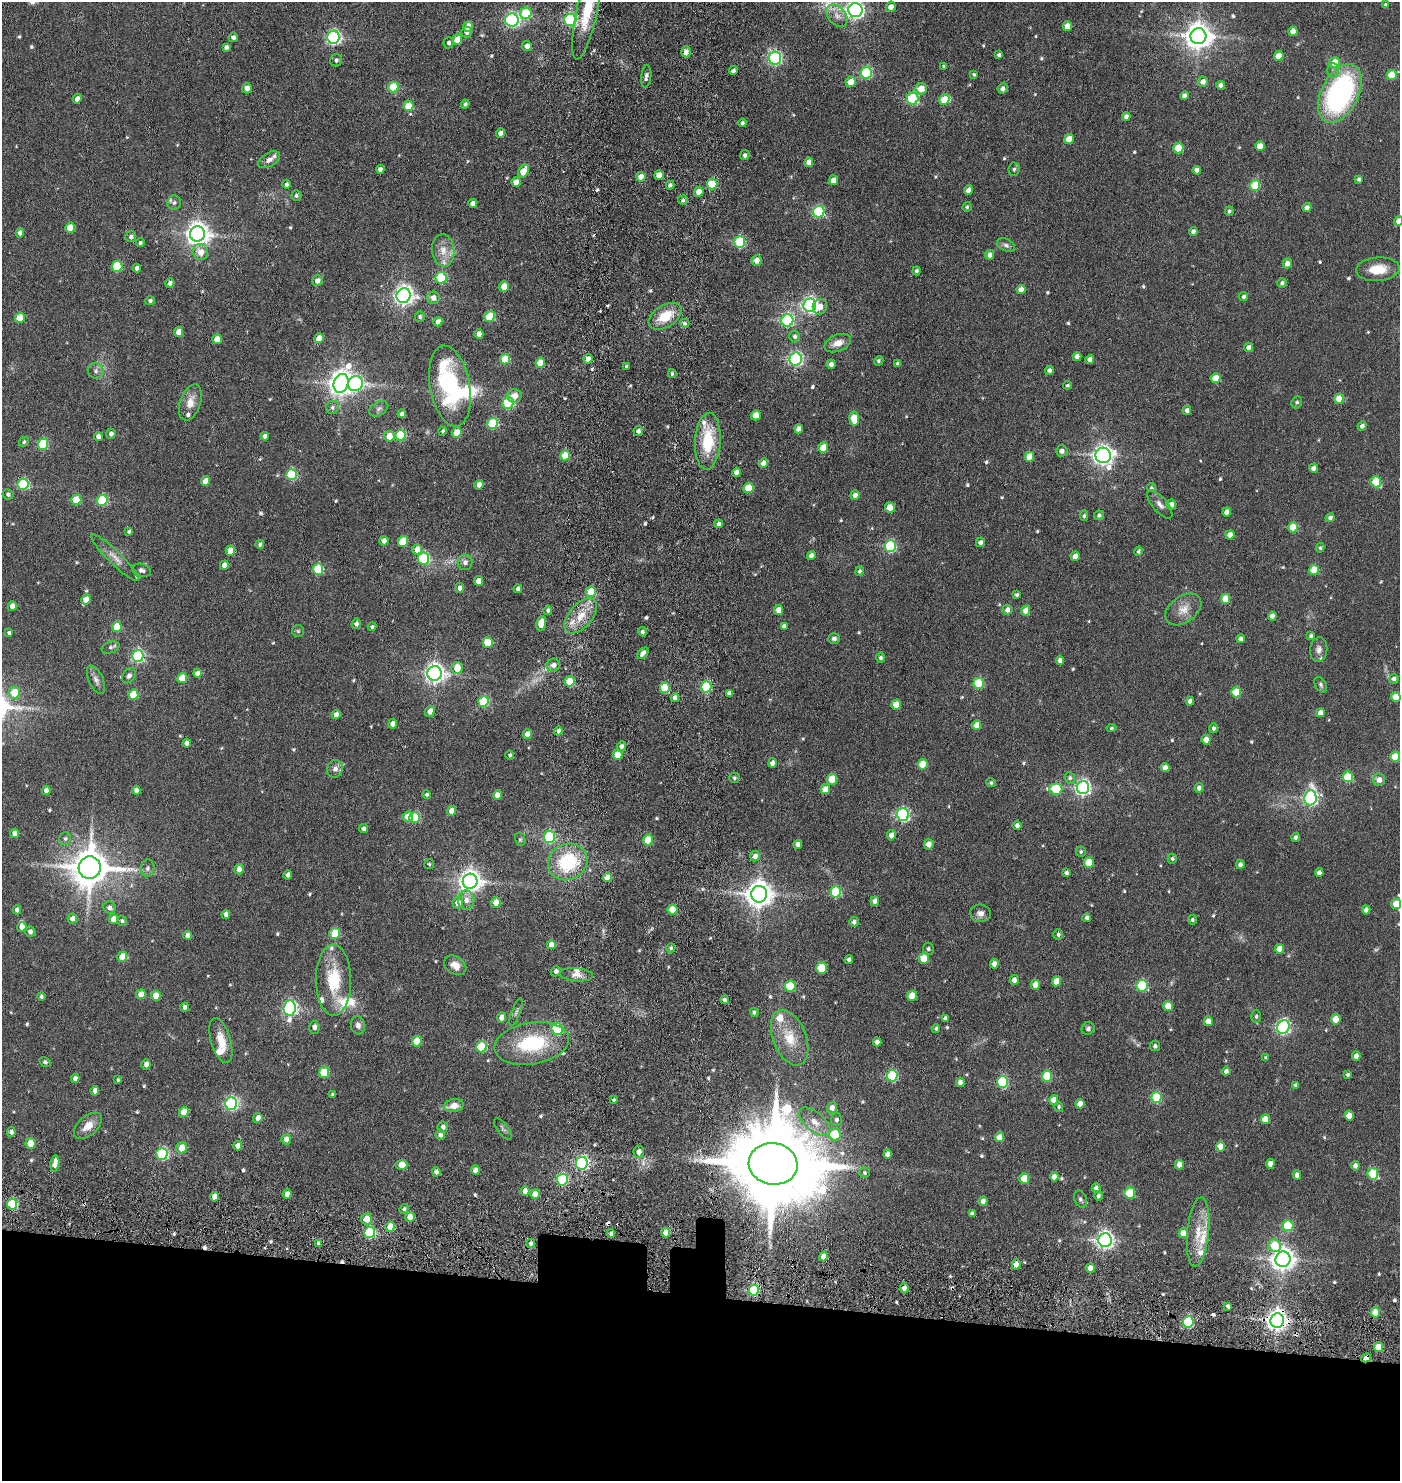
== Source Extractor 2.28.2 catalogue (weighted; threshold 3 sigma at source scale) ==
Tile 8 of 3 x 3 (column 2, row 3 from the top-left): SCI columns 1625-3022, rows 60-1538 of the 4575 x 4554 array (HDU 1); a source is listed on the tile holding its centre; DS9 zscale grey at full resolution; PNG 1402 x 1483 px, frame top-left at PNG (2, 2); each listed source drawn as its Kron ellipse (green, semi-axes under 4 px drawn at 4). Shown black and unused: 13% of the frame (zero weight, under 3 of 6 exposures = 5% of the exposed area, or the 3 px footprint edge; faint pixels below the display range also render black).
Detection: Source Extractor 2.28.2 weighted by HDU 2 'WHT'; one run over the whole footprint, this tile lists its part. Background 0.0869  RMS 0.0089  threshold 0.0364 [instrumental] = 3 sigma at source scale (4.09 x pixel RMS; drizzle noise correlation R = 1.36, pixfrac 0.8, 0.05/0.05 arcsec/px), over >= 5 px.
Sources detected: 640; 3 too faint to see at this stretch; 1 inside a brighter object's white glare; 5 cosmic-ray / hot-pixel residue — neither listed nor drawn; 17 inside a brighter listed object's ellipse — not listed separately; of the other 614, all 500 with FLUX_AUTO >= 1.34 (the completeness limit of this list) listed and drawn (114 fainter detections not listed), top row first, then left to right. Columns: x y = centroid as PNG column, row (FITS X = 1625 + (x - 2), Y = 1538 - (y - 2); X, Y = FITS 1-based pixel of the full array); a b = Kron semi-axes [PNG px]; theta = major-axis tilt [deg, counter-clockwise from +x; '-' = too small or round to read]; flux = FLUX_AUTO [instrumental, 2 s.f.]
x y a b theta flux
1385 5 4 4 - 1.7
588 7 53 10 78 35
891 7 5 5 - 5.2
855 10 7 7 - 330
526 13 6 5 - 50
837 16 12 8 -49 6
512 20 7 6 - 180
570 20 6 6 - 110
468 26 5 5 - 13
1067 26 5 4 - 13
1293 31 5 4 - 9.5
467 32 5 5 - 3.3
1198 36 8 8 - 1000
233 37 5 4 - 2.4
333 37 6 6 - 200
457 40 5 5 - 16
448 43 5 5 - 2
527 46 5 5 - 5.1
226 47 4 4 - 2.6
686 52 5 5 - 5.1
999 55 4 3 - 2.3
1279 56 5 5 - 14
775 58 6 6 - 170
336 60 6 5 - 2.4
1335 63 5 5 - 16
944 66 4 3 - 1.6
1333 70 7 6 - 2.6
733 71 4 4 - 2.5
866 73 6 5 - 87
974 74 4 4 - 1.3
1392 75 5 5 - 21
646 76 11 5 84 3.2
851 82 5 5 - 11
1203 82 5 5 - 5.1
1220 85 4 4 - 3.5
393 87 5 5 - 33
247 88 5 5 - 5
1003 88 5 5 - 3.1
921 89 6 5 - 12
1340 93 31 18 63 160
1184 96 4 4 - 3.6
77 99 4 4 - 5.5
913 99 6 5 - 90
944 99 6 4 58 15
465 104 4 4 - 1.9
408 106 5 5 - 22
1126 116 4 4 - 3
742 123 4 4 - 1.8
501 133 5 4 - 7.1
1069 139 5 4 - 13
1260 146 5 4 - 12
1178 148 5 5 - 29
745 155 5 4 - 2.3
269 160 12 7 31 4.7
809 162 5 4 - 5.2
380 169 4 4 - 3.8
1014 169 6 5 - 1.7
1197 170 4 4 - 4
523 171 7 5 59 17
659 175 5 4 - 10
641 177 5 4 - 8.2
1359 179 4 4 - 2.4
833 180 5 4 - 7.1
516 182 5 4 - 7.5
286 184 4 4 - 2.2
712 184 5 5 - 28
670 185 4 4 - 2
1255 185 5 5 - 40
969 190 5 4 - 5.1
699 192 5 4 - 8.7
296 196 5 5 - 1.7
683 200 5 4 - 1.6
174 203 7 6 - 2.3
473 203 4 4 - 4.5
967 207 4 4 - 1.4
1307 208 4 4 - 4
1229 211 5 3 - 1.5
819 212 6 5 - 93
1399 221 5 4 - 7.1
70 228 5 5 - 14
1193 231 4 4 - 2.6
20 233 5 4 - 3.4
197 234 7 7 - 680
131 237 5 5 - 2.6
740 242 6 5 - 71
140 243 4 4 - 1.6
1006 245 9 6 -24 2.7
443 250 16 11 -85 10
200 252 8 7 - 9.3
990 255 5 4 - 4.5
757 260 5 5 - 6.7
1287 264 5 4 - 5.4
117 266 5 5 - 42
137 268 4 4 - 3.2
1378 269 22 12 5 16
917 271 4 4 - 1.8
441 278 5 5 - 49
317 281 5 5 - 4.3
170 283 5 4 - 2.9
1282 283 5 5 - 2.5
504 287 5 4 - 15
1021 290 4 4 - 6.3
404 296 7 7 - 440
1244 296 4 4 - 1.8
433 298 6 6 - 4.6
150 301 5 4 - 1.7
810 305 7 6 - 260
820 307 8 7 - 6.6
665 316 18 11 32 21
420 317 5 5 - 1.9
490 317 5 5 - 43
20 318 5 5 - 18
787 320 6 6 - 140
438 322 5 4 - 6.2
685 323 4 4 - 2.1
179 332 5 4 - 8.9
479 334 4 4 - 6.3
795 336 6 5 - 2.5
319 338 5 4 - 13
217 339 5 4 - 11
838 343 14 8 23 8.1
1248 347 5 4 - 3.6
1077 357 4 4 - 5.4
505 359 5 5 - 28
588 359 5 4 - 7.5
796 359 6 6 - 160
1090 359 4 4 - 4.3
879 361 5 4 - 1.6
540 363 5 4 - 17
831 364 5 4 - 3.5
898 364 4 4 - 2.3
626 366 4 4 - 1.7
1049 370 4 4 - 2.4
96 371 8 7 - 3
672 373 4 3 - 1.4
1215 378 5 4 - 19
341 383 9 7 70 870
355 384 7 7 - 180
1067 385 4 4 - 1.6
450 386 41 20 -80 86
514 396 7 6 - 6.6
1339 399 5 4 - 15
190 402 19 10 71 9.7
1297 402 6 5 - 1.7
508 403 6 5 - 76
332 407 7 6 - 2.2
379 409 10 6 31 2.8
1187 410 5 4 - 3
402 414 4 4 - 3.9
756 415 5 4 - 11
854 419 7 5 -82 22
493 423 5 5 - 48
1362 426 4 4 - 3
799 429 4 4 - 5.6
442 431 4 4 - 1.4
638 431 5 4 - 3.2
457 433 5 5 - 17
111 434 5 4 - 2.7
401 435 5 5 - 47
98 436 4 4 - 5.1
265 436 4 4 - 3.7
389 436 5 5 - 12
708 441 28 13 87 34
24 442 5 4 - 1.5
43 444 5 5 - 55
823 448 5 5 - 18
1062 451 6 5 - 4
1103 455 8 7 - 470
565 456 5 5 - 25
1029 457 5 4 - 16
763 463 5 4 - 5.3
1313 468 4 4 - 4.4
737 472 5 4 - 5.6
291 475 5 5 - 62
205 481 5 4 - 9.2
1376 482 6 5 - 34
23 484 6 5 - 75
479 485 5 4 - 8.8
748 488 5 5 - 18
1152 488 4 4 - 1.5
8 494 5 5 - 2
855 495 5 4 - 3.4
76 500 5 5 - 22
102 500 5 5 - 55
1160 504 17 7 -49 4.4
1171 504 5 5 - 4.9
890 507 5 5 - 10
1227 512 4 4 - 5.5
1099 515 5 4 - 2
1084 516 5 4 - 1.5
1330 518 4 4 - 2.6
719 524 4 4 - 2.8
1293 527 5 5 - 21
129 531 4 4 - 1.6
1230 535 4 4 - 6.9
384 541 5 4 - 4.1
403 541 5 5 - 22
980 542 5 4 - 2.9
260 544 4 4 - 2
890 546 6 5 - 87
1320 548 4 4 - 1.4
417 549 5 5 - 11
230 551 5 4 - 12
1138 551 5 4 - 1.5
811 556 4 4 - 4.4
1075 556 5 4 - 6.7
115 558 32 6 -44 7.9
424 558 6 5 - 82
465 562 8 7 - 3.8
224 565 5 4 - 6.2
318 569 5 5 - 52
142 570 9 6 -15 3.1
1314 570 5 5 - 24
859 571 5 4 - 2
478 581 5 4 - 7.4
460 588 5 4 - 3.7
518 589 4 4 - 3.2
591 591 5 5 - 20
1017 595 4 3 - 1.4
86 599 5 4 - 9.4
1225 599 5 4 - 16
12 606 5 4 - 6.9
1183 609 20 13 36 11
548 610 4 4 - 2.4
779 610 5 4 - 8.8
1007 610 5 5 - 4.1
1026 611 5 4 - 8.5
581 616 21 11 50 17
1272 616 4 4 - 4.2
356 624 5 4 - 3.4
541 624 7 4 81 16
784 626 4 4 - 3.3
117 627 5 5 - 25
372 627 4 4 - 1.7
298 631 6 6 - 1.4
642 632 5 4 - 2.1
9 633 3 3 - 1.6
1311 636 4 4 - 1.9
834 638 6 5 - 2.1
1241 639 4 4 - 3.8
488 642 5 5 - 29
111 647 9 5 17 2.2
1319 649 12 8 84 4.2
643 653 6 4 45 5.2
138 656 6 5 - 130
880 658 5 4 - 2.4
1060 660 4 4 - 4.1
553 665 6 6 - 4.4
457 668 6 5 - 13
197 673 4 4 - 5.3
434 673 7 7 - 460
129 676 8 6 55 2.5
182 678 5 4 - 18
1394 679 5 4 - 3.1
96 680 15 7 -65 4.1
570 681 5 5 - 30
979 683 5 5 - 47
1321 685 8 5 -60 1.9
706 687 6 5 - 69
665 688 5 5 - 27
1236 692 5 5 - 30
14 693 6 5 - 20
729 693 4 4 - 3.3
133 695 5 5 - 24
1396 697 5 5 - 19
675 698 4 4 - 4
1190 701 4 4 - 3.6
483 702 5 5 - 49
896 705 5 5 - 15
430 711 5 5 - 6.7
1320 713 4 4 - 6
336 714 4 4 - 6
393 724 5 4 - 5.6
977 725 5 4 - 8.4
1111 728 5 4 - 1.4
1213 728 4 4 - 2
558 731 4 4 - 4.2
527 734 5 4 - 8.3
1206 740 5 4 - 9
187 743 4 4 - 3.9
621 746 5 4 - 3.1
510 755 5 4 - 1.7
618 755 5 5 - 16
1395 757 5 5 - 23
772 763 5 4 - 4.3
923 764 5 5 - 24
1165 768 4 4 - 6.1
335 769 9 7 66 4.5
1348 777 5 5 - 42
734 778 5 5 - 1.4
1070 778 6 5 - 1.8
832 779 5 5 - 26
1379 780 6 6 - 5.9
991 783 5 4 - 1.4
1083 788 6 6 - 250
1199 788 4 4 - 3
825 789 5 4 - 7.3
1056 789 6 5 - 38
46 790 5 4 - 6.3
136 790 4 4 - 4.8
427 794 4 4 - 1.6
497 795 5 4 - 7.7
1310 798 7 6 - 200
451 811 5 4 - 7.2
903 815 6 6 - 140
408 817 5 5 - 14
414 818 5 5 - 40
1017 825 4 4 - 3.1
364 829 4 4 - 3.4
14 833 4 4 - 5.3
891 835 5 4 - 4.7
549 837 6 5 - 75
1295 837 4 4 - 2.1
65 839 6 6 - 1.8
520 839 7 5 -76 1.4
648 840 5 5 - 25
798 844 4 4 - 4.5
929 844 5 5 - 6.4
1081 852 5 5 - 1.5
755 856 5 4 - 4.3
1172 859 5 4 - 1.5
568 862 20 17 28 56
1089 862 5 5 - 17
429 864 5 5 - 1.4
1240 864 5 4 - 3.3
90 868 11 11 - 2300
148 868 9 7 77 2.9
239 869 5 4 - 6
1066 873 4 3 - 2.1
1319 873 4 4 - 4
288 875 4 4 - 4
607 877 5 4 - 10
470 881 7 7 - 640
836 892 6 5 - 59
759 894 8 8 - 930
466 900 9 8 - 6
875 901 5 4 - 4.5
496 902 5 4 - 9.4
458 903 6 5 - 6.5
1396 904 5 5 - 16
109 908 6 6 - 3.2
17 910 4 4 - 4.2
672 910 5 5 - 20
1366 910 4 4 - 4.3
980 913 10 9 - 4.8
226 914 4 4 - 4.3
1087 918 4 4 - 2.7
72 919 5 4 - 5.9
114 919 5 4 - 10
1192 920 5 4 - 1.9
122 921 5 4 - 1.5
854 922 5 4 - 3.1
22 927 5 4 - 5
30 932 5 5 - 3.6
335 933 5 5 - 24
188 935 4 4 - 4.4
1058 935 5 5 - 1.6
551 945 4 4 - 7.4
671 948 4 4 - 1.5
928 949 6 5 - 1.7
1279 949 5 4 - 8
122 957 5 5 - 17
924 958 5 5 - 21
849 960 4 4 - 3
994 964 5 4 - 6
455 965 12 8 -34 7
821 968 5 5 - 28
556 971 5 5 - 3
576 975 17 6 -5 5.7
333 980 35 17 -90 37
1014 980 5 4 - 5
1056 981 5 4 - 13
1035 985 5 4 - 11
790 986 5 5 - 40
1142 986 6 5 - 71
141 994 5 4 - 8.3
156 996 5 4 - 12
912 996 5 5 - 14
41 997 4 4 - 1.6
725 1000 4 4 - 2
1168 1006 5 4 - 13
185 1007 4 4 - 3.4
290 1008 7 6 - 210
516 1012 14 3 69 1.8
754 1012 4 4 - 1.8
1256 1016 6 4 90 1.6
501 1017 5 4 - 5.9
945 1018 4 3 - 2.4
1336 1019 5 5 - 13
1208 1021 5 4 - 9.2
358 1025 9 7 -81 3.4
314 1027 6 5 - 3.6
1283 1027 7 6 - 190
936 1028 4 4 - 1.6
1088 1028 7 6 - 2.1
557 1029 6 5 - 57
789 1038 29 16 -69 22
221 1040 23 10 -73 13
417 1041 5 5 - 23
877 1042 4 4 - 3.5
532 1043 38 21 10 56
1155 1046 5 5 - 2.1
481 1047 5 5 - 46
1356 1056 4 4 - 4.9
1266 1057 4 4 - 1.7
45 1062 6 4 -28 1.4
146 1064 5 4 - 4.4
1226 1071 4 4 - 3.2
324 1072 5 5 - 31
1348 1075 4 3 - 1.9
892 1076 6 5 - 69
1047 1076 5 5 - 43
75 1079 5 4 - 4.3
118 1080 4 3 - 1.4
960 1082 5 4 - 4.4
1002 1082 6 5 - 71
1296 1085 4 4 - 2.7
95 1091 5 4 - 5.7
333 1095 4 4 - 2.4
1156 1098 5 5 - 48
614 1100 4 3 - 1.6
1054 1100 5 4 - 8.8
231 1104 6 6 - 170
1080 1104 5 4 - 6.8
454 1106 10 6 11 8.6
1059 1107 5 4 - 1.7
832 1108 5 5 - 4.4
184 1112 5 4 - 14
1349 1116 5 4 - 11
258 1118 5 4 - 6.4
1265 1119 5 4 - 9.9
836 1120 6 5 - 2.3
815 1122 19 9 -40 9.8
88 1126 16 9 42 9.7
443 1127 6 5 - 4.5
503 1129 13 5 -53 2.3
11 1132 5 4 - 3.1
835 1134 6 6 - 29
440 1135 5 4 - 4.4
999 1137 5 4 - 11
286 1139 5 4 - 5.6
30 1143 5 5 - 13
238 1146 5 4 - 6.9
1221 1146 5 4 - 12
182 1148 5 5 - 15
639 1152 6 5 - 5.4
162 1154 6 5 - 95
887 1154 4 4 - 4.5
582 1163 6 5 - 150
55 1164 8 4 80 9.3
773 1164 24 21 -10 17000
1179 1164 5 4 - 7.1
1270 1164 4 4 - 6.1
401 1165 6 5 - 12
1355 1166 5 4 - 3.5
475 1170 4 4 - 4.7
436 1172 4 4 - 3.8
865 1173 5 5 - 1.4
1373 1174 6 5 - 40
1297 1175 4 4 - 5.2
1054 1177 4 4 - 6.2
1024 1179 5 5 - 17
562 1180 6 5 - 78
1096 1188 5 4 - 3.2
525 1191 5 4 - 7.3
1130 1193 5 5 - 47
287 1194 4 4 - 7
535 1194 5 4 - 11
1098 1196 5 4 - 2.1
214 1197 4 4 - 7.3
1080 1199 9 6 -66 2.1
983 1201 5 4 - 4.1
12 1204 5 5 - 48
404 1209 5 4 - 2.1
972 1213 4 4 - 2.2
410 1217 5 4 - 11
366 1219 5 5 - 12
1288 1226 5 5 - 45
390 1227 5 4 - 19
666 1232 5 4 - 7.7
1198 1232 35 11 84 18
370 1233 5 5 - 67
1183 1233 5 4 - 13
611 1234 4 4 - 2.6
1105 1240 7 6 - 350
318 1243 4 3 - 1.9
531 1243 5 4 - 2.1
1274 1246 7 6 - 29
824 1256 5 4 - 6.8
1283 1259 8 7 - 710
1016 1264 5 4 - 5.8
1090 1268 4 4 - 7.8
904 1288 5 4 - 4.9
754 1290 5 5 - 63
1228 1306 3 3 - 1.7
1375 1312 5 4 - 19
1277 1320 7 6 - 550
1188 1322 5 5 - 78
1378 1347 5 4 - 15
1366 1358 5 4 - 4.4
Overlapping masked pixels (flux is a lower limit): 4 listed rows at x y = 773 1164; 754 1290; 1277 1320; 1366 1358
Isophote crosses this tile's border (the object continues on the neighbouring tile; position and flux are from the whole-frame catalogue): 4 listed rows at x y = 588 7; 855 10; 1399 221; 1396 904